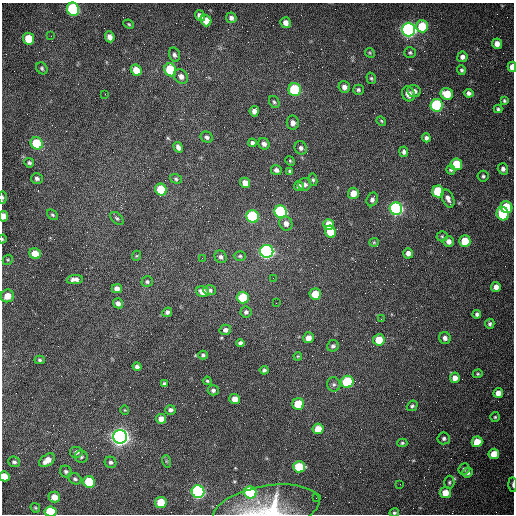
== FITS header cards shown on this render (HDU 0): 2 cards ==
NAXIS1  =                  512 /fastest changing axis
NAXIS2  =                  512 /next to fastest changing axis

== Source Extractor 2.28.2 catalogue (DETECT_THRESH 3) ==
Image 512 x 512 px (HDU 0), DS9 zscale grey, 1 PNG px = 1 image px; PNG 516 x 516 px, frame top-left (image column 1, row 512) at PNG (2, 3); each listed source drawn as its Kron ellipse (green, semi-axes under 4 px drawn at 4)
Background 1530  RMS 24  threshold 70.6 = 3 sigma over >= 5 px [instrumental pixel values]
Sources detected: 165; all 165 listed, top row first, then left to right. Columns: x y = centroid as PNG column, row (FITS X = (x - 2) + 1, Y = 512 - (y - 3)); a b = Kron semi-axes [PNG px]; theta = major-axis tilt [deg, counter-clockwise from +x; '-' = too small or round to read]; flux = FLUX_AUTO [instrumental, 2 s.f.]
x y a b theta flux
73 9 7 6 - 2.3e+05
200 16 6 4 -54 9.2e+03
231 18 5 5 - 5.3e+03
206 21 6 5 - 2.2e+04
286 23 5 5 - 8.6e+03
129 24 5 4 - 2.1e+03
422 26 6 6 - 4.6e+04
408 30 7 6 - 7.3e+05
51 36 2 2 - 1.1e+03
110 37 5 4 - 8.9e+03
29 39 6 5 - 4.3e+04
497 44 5 5 - 1.2e+04
370 53 5 4 - 1.8e+03
410 53 6 5 - 2.8e+03
174 55 7 5 -74 4.1e+03
462 57 5 5 - 6.4e+03
512 67 5 3 - 1.6e+04
42 68 6 5 - 2.9e+03
136 70 6 5 - 2.5e+04
170 70 6 5 - 9.5e+04
461 70 5 4 - 3.0e+03
181 76 8 6 -47 8.4e+03
371 78 6 4 -74 2.4e+03
344 87 6 5 - 8.0e+03
295 90 6 6 - 1.3e+05
358 90 5 5 - 3.1e+03
414 91 6 6 - 7.6e+03
469 93 5 4 - 5.1e+03
105 94 3 2 - 1.1e+03
408 94 7 6 - 1.2e+04
447 94 6 5 - 3.2e+04
504 101 4 4 - 2.4e+03
274 102 6 5 - 2.9e+03
437 105 6 6 - 2.0e+05
498 109 4 4 - 2.4e+03
254 111 5 4 - 7.7e+03
381 121 5 4 - 1.8e+03
293 123 7 6 - 9.0e+03
207 137 6 5 - 3.9e+03
426 138 4 4 - 4.5e+03
37 143 6 5 - 7.0e+04
252 143 4 4 - 4.5e+03
264 144 6 5 - 6.3e+03
178 147 5 4 - 6.2e+03
301 148 7 6 - 5.0e+03
404 152 5 4 - 4.8e+03
290 161 5 4 - 1.9e+03
29 163 5 4 - 3.2e+03
456 164 6 5 - 5.9e+04
503 169 6 5 - 5.3e+03
276 170 5 5 - 5.0e+03
451 170 4 4 - 2.5e+03
290 171 4 4 - 2.4e+03
483 176 5 5 - 2.9e+03
37 179 6 5 - 4.4e+03
176 179 6 4 -20 2.5e+03
313 180 6 4 -80 2.6e+03
245 183 5 5 - 1.1e+04
305 184 6 6 - 5.6e+03
299 186 5 4 - 7.5e+03
161 190 6 5 - 6.0e+04
438 191 6 5 - 8.7e+04
353 193 5 5 - 1.9e+04
2 197 6 3 -89 2.1e+03
448 198 9 5 -67 7.0e+03
372 199 7 5 65 5.6e+03
507 207 6 5 - 7.2e+04
396 209 6 6 - 4.3e+05
281 212 6 6 - 2.6e+05
503 214 7 6 - 1.2e+05
52 215 6 4 -40 2.4e+03
4 216 5 4 - 8.6e+03
253 216 6 6 - 2.0e+05
117 218 8 5 -44 3.0e+03
286 223 7 6 - 7.7e+03
328 225 5 5 - 2.7e+04
330 232 6 5 - 3.4e+04
442 236 5 5 - 2.3e+03
2 239 4 3 - 1.3e+03
449 241 5 5 - 7.8e+03
465 241 6 5 - 4.7e+04
374 242 5 4 - 1.8e+03
267 251 6 6 - 5.5e+05
35 253 6 5 - 2.1e+04
408 253 5 5 - 8.1e+03
136 256 5 3 - 1.5e+03
240 256 6 5 - 2.6e+03
221 257 6 5 - 4.3e+03
202 258 2 2 - 7.7e+02
8 260 5 4 - 2.2e+03
273 278 2 2 - 7.2e+02
75 279 8 4 6 7.5e+03
147 282 6 5 - 2.8e+03
496 287 5 5 - 9.2e+03
117 289 5 4 - 7.6e+03
210 290 6 5 - 4.5e+03
203 292 7 5 -17 1.3e+04
315 294 5 5 - 3.2e+04
7 296 7 6 - 1.7e+04
243 298 6 6 - 6.8e+04
118 303 5 4 - 6.1e+03
276 303 3 2 - 1.2e+03
167 312 5 4 - 4.0e+03
246 312 5 5 - 4.3e+03
477 314 4 4 - 4.1e+03
381 319 2 2 - 8.9e+02
490 324 5 4 - 3.6e+03
225 330 6 5 - 5.9e+03
308 338 5 5 - 9.8e+03
445 338 6 5 - 6.0e+03
379 340 5 5 - 3.2e+04
240 343 4 4 - 3.9e+03
333 346 6 5 - 4.1e+03
203 355 5 4 - 2.8e+03
298 356 4 3 - 1.6e+03
40 360 5 4 - 2.5e+03
137 367 4 4 - 4.8e+03
264 370 4 4 - 3.3e+03
478 374 5 4 - 2.1e+03
455 378 5 5 - 1.1e+04
207 381 4 4 - 1.9e+03
347 382 6 6 - 1.1e+05
164 384 4 4 - 3.7e+03
334 384 7 6 - 3.8e+03
213 390 5 5 - 4.6e+03
498 393 5 5 - 1.2e+04
235 399 5 5 - 1.3e+04
298 404 6 5 - 4.4e+04
412 406 5 5 - 2.9e+03
125 410 4 4 - 1.5e+03
170 410 5 5 - 4.4e+03
495 417 5 5 - 2.2e+03
161 419 5 4 - 1.2e+04
318 429 5 5 - 2.4e+04
120 437 7 7 - 1.2e+06
444 438 6 6 - 3.9e+03
477 442 5 5 - 2.5e+04
402 443 5 4 - 2.4e+03
77 452 7 6 - 6.3e+03
494 454 5 5 - 2.0e+04
81 457 6 6 - 3.3e+03
47 460 9 5 35 1.4e+04
166 461 6 4 -72 2.0e+03
14 462 6 5 - 3.6e+03
111 462 6 5 - 4.0e+03
299 467 6 5 - 5.9e+04
464 469 6 5 - 3.2e+03
66 472 6 5 - 3.3e+03
468 473 5 4 - 4.0e+03
4 476 5 5 - 2.0e+04
75 479 7 5 -27 3.6e+03
89 482 6 5 - 7.7e+04
449 482 7 5 88 3.0e+03
400 484 2 2 - 7.8e+02
513 484 7 3 -88 2.8e+03
198 492 6 6 - 4.2e+05
250 492 6 6 - 1.5e+05
445 493 6 5 - 2.1e+04
54 497 6 5 - 1.6e+04
316 498 2 2 - 3.4e+03
161 502 5 5 - 4.2e+04
35 508 5 4 - 1.9e+03
266 509 54 23 10 1.0e+05
51 512 6 5 - 1.1e+05
394 513 5 4 - 2.4e+03
At the frame edge (FLAGS 8, measured only in part): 10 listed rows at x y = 73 9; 512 67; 2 197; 4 216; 2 239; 4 476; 513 484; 266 509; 51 512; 394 513